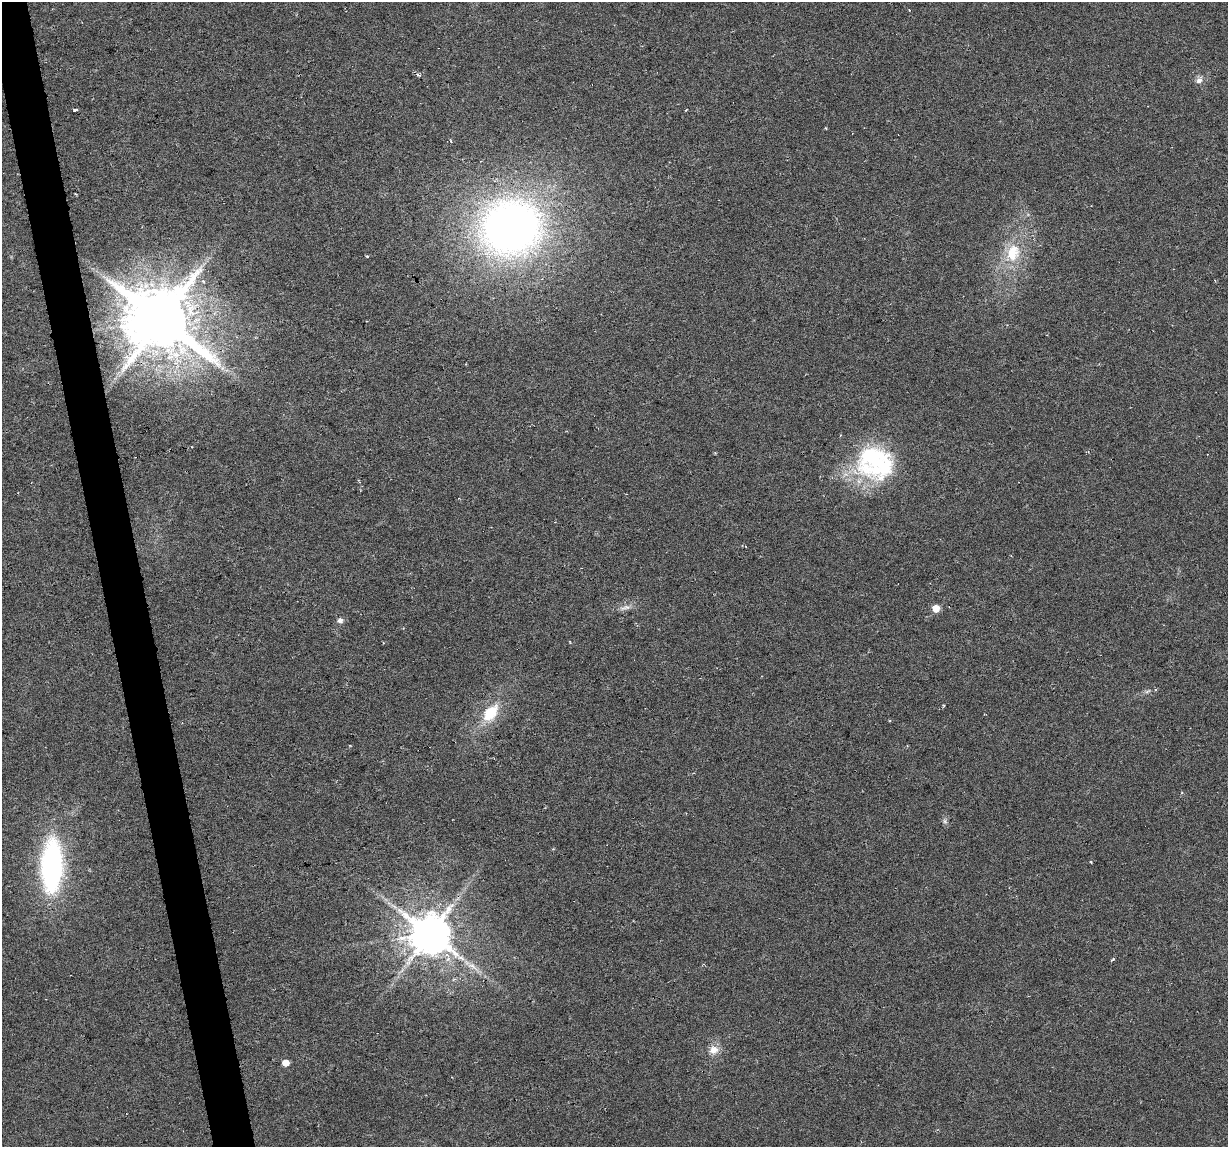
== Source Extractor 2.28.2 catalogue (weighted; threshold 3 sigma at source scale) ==
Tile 11 of 4 x 4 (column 3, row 3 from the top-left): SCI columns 2453-3678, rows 1172-2316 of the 4904 x 4682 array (HDU 1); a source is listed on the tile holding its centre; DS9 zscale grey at full resolution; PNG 1230 x 1149 px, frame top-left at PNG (2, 2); no overlay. Shown black and unused: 3% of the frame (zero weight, under 3 of 6 exposures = <1% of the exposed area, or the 3 px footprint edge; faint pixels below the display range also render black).
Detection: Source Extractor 2.28.2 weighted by HDU 2 'WHT'; one run over the whole footprint, this tile lists its part. Background -0.0061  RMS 0.0036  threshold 0.0149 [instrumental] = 3 sigma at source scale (4.09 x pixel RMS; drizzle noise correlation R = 1.36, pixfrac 0.8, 0.0396/0.0396 arcsec/px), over >= 5 px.
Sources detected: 30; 2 inside a brighter object's white glare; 2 cosmic-ray / hot-pixel residue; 1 long thin detection or spike segment (spike, bleed or trail) — not listed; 1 inside a brighter listed object's ellipse — not listed separately; the other 24 listed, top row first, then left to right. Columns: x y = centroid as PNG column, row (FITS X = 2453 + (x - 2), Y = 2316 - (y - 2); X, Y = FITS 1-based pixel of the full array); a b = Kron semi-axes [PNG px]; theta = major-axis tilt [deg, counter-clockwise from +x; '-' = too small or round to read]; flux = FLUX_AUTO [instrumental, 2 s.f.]
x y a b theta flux
418 75 6 4 -19 0.55
1199 80 11 8 40 1.7
75 110 4 3 - 0.52
451 141 4 2 - 0.34
75 194 3 2 - 0.39
511 227 64 58 16 200
1013 253 27 20 74 13
367 256 4 3 - 0.36
161 321 21 18 -19 2500
222 368 7 6 - 1.1
874 458 57 40 70 38
625 608 17 6 13 2
936 608 5 5 - 8.9
340 620 7 7 - 1.4
1147 691 10 4 23 0.79
943 705 4 3 - 0.3
490 713 23 14 50 11
945 821 7 6 - 0.83
1091 862 4 3 - 0.33
52 866 51 21 88 70
430 934 11 11 - 1400
1113 959 6 3 31 0.37
714 1050 13 11 21 3.4
286 1063 5 5 - 5.4
Overlapping masked pixels (flux is a lower limit): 1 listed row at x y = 161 321